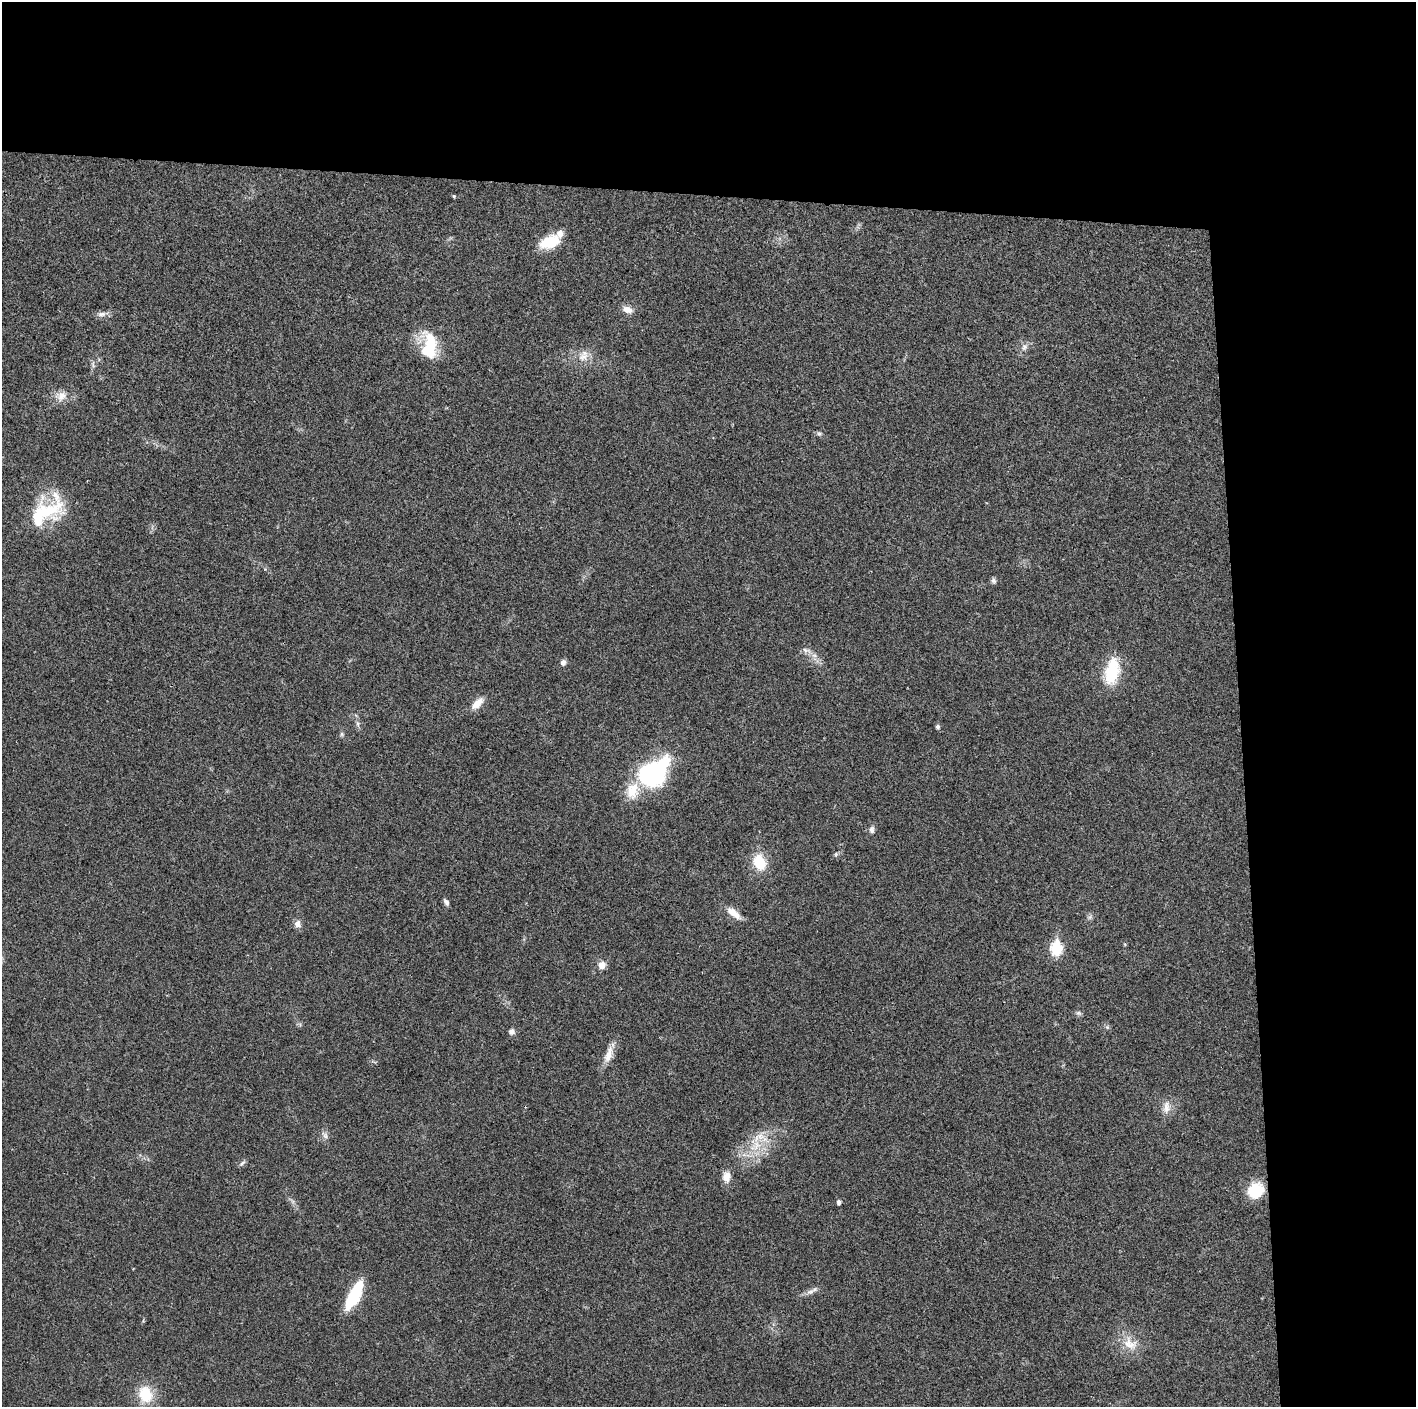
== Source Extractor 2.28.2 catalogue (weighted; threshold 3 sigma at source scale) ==
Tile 3 of 3 x 3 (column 3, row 1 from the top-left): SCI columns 2829-4242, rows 2820-4224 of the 4242 x 4227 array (HDU 1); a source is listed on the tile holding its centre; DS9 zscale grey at full resolution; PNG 1418 x 1409 px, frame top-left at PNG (2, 2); no overlay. Shown black and unused: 24% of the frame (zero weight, under 3 of 4 exposures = <1% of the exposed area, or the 3 px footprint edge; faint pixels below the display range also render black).
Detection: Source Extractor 2.28.2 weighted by HDU 2 'WHT'; one run over the whole footprint, this tile lists its part. Background 0.0191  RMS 0.0039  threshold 0.0175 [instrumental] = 3 sigma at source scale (4.5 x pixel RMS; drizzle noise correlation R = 1.50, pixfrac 1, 0.05/0.05 arcsec/px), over >= 5 px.
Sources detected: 47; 4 inside a brighter listed object's ellipse — not listed separately; the other 43 listed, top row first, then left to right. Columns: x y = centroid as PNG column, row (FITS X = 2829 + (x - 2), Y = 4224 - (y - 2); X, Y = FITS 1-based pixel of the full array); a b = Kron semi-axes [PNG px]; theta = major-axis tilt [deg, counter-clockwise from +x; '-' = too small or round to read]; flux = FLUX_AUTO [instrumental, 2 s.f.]
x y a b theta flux
454 196 5 4 - 0.45
550 242 22 12 21 12
627 310 14 8 -17 2.8
102 314 13 6 5 1.8
429 346 33 17 -88 16
1024 347 11 7 62 1.8
583 357 15 12 17 4.2
62 396 14 10 58 3.5
819 434 8 6 -1 0.82
48 510 46 28 28 23
993 580 8 5 -78 0.99
806 650 15 6 -18 2
563 663 7 7 - 1.3
1112 671 34 17 79 15
477 703 18 8 45 4.1
358 723 7 5 -72 0.99
938 727 5 5 - 1
342 734 6 5 - 0.64
653 774 29 20 41 62
872 830 10 7 -88 1.3
836 854 6 5 - 0.65
759 862 15 12 -67 11
446 902 10 5 -56 1
734 913 21 8 -39 4.2
1090 917 7 5 46 0.83
298 924 10 9 - 2
1057 948 7 6 - 34
602 965 8 8 - 3.1
1078 1013 8 5 -26 0.85
1107 1027 5 5 - 0.66
512 1031 6 6 - 1.6
608 1054 24 9 73 4.7
1166 1107 18 10 87 3.6
325 1135 11 6 -54 1.4
756 1145 15 12 78 7.2
242 1163 11 4 41 0.86
726 1177 13 10 88 3.6
1256 1191 17 15 41 13
839 1202 5 4 - 1.2
810 1292 12 7 22 1.8
355 1295 33 11 62 18
1130 1344 24 16 -30 7.5
145 1394 16 13 -74 12